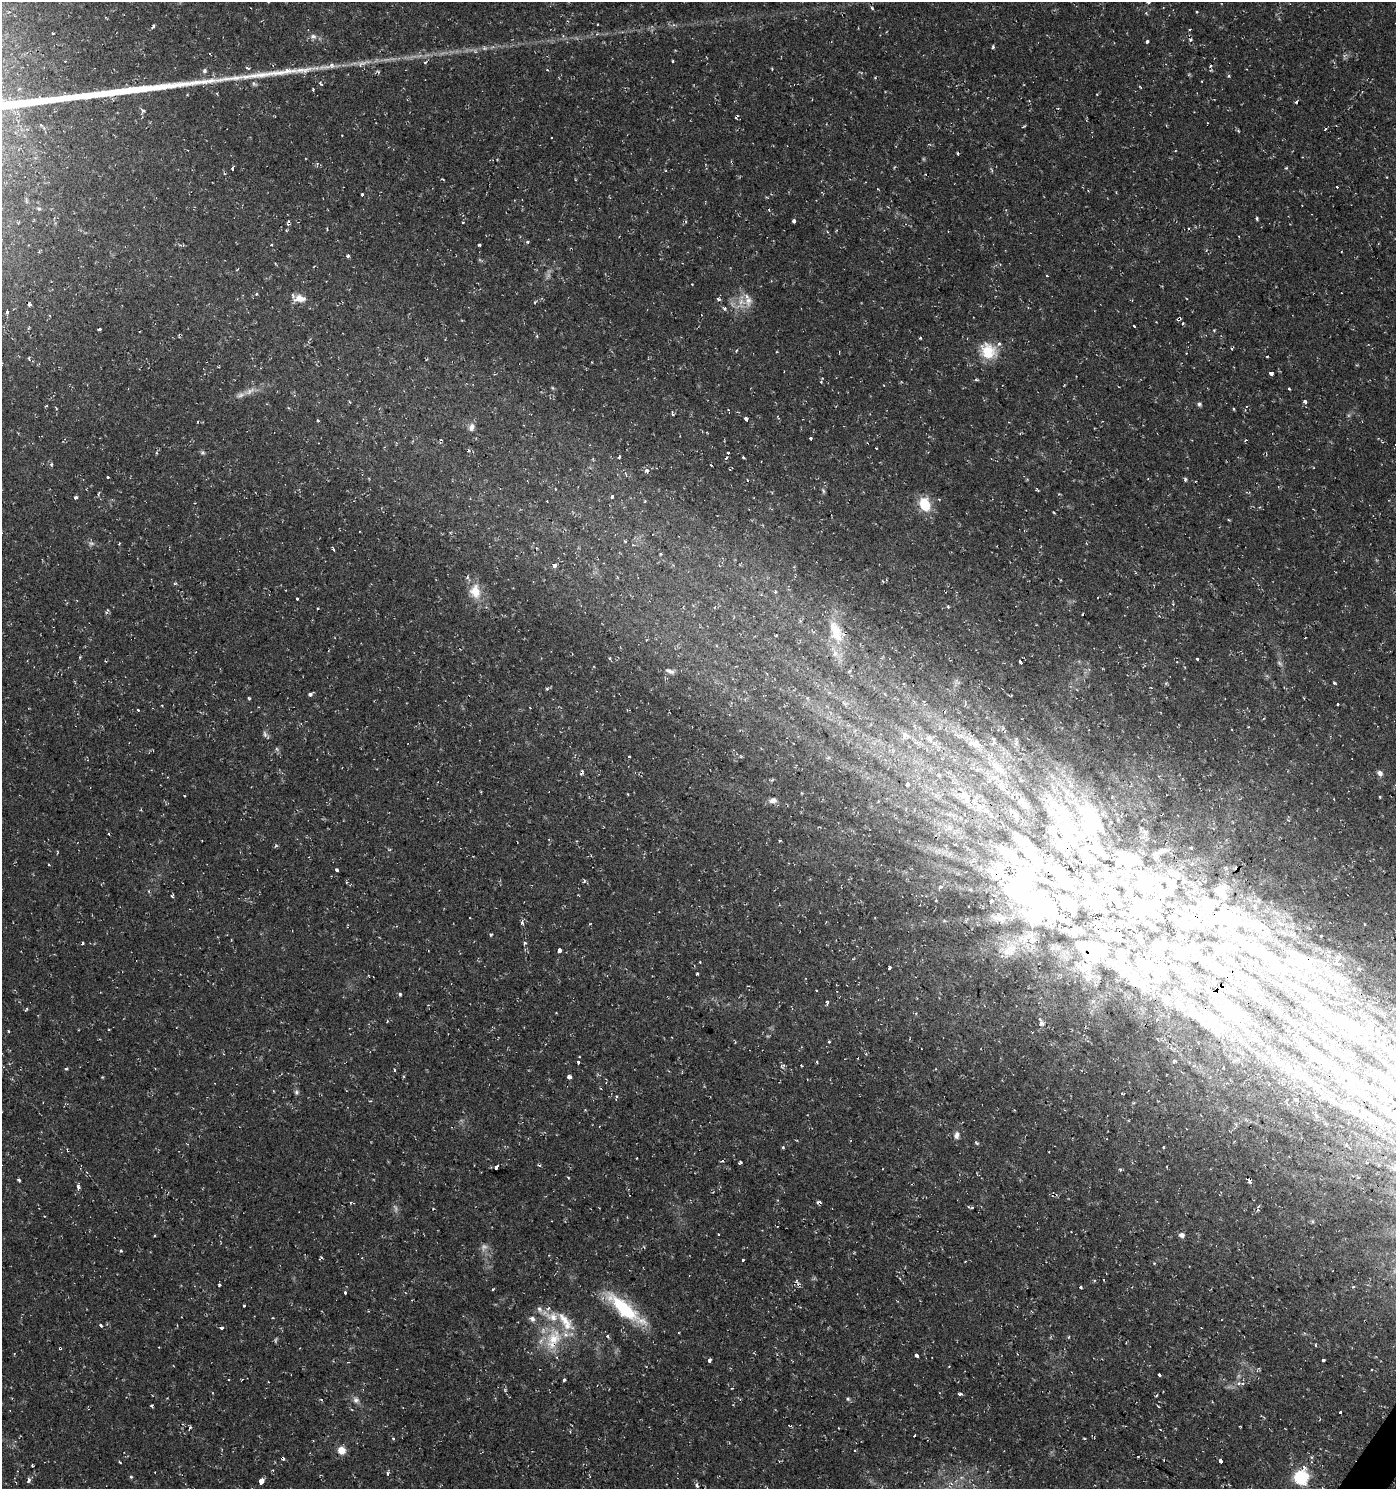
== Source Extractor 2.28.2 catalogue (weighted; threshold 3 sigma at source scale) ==
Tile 6 of 4 x 4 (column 2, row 2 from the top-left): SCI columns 1639-3032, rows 2976-4462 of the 6002 x 5958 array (HDU 1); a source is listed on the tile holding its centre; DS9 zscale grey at full resolution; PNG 1398 x 1491 px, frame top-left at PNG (2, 2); no overlay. Shown black and unused: <1% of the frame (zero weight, under 2 of 3 exposures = <1% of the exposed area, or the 3 px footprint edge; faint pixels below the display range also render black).
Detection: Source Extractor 2.28.2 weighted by HDU 2 'WHT'; one run over the whole footprint, this tile lists its part. Background 0.0337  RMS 0.004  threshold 0.0182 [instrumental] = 3 sigma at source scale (4.5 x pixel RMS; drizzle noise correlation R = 1.50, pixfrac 1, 0.0396/0.0396 arcsec/px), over >= 5 px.
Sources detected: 384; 6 too faint to see at this stretch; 18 inside a brighter object's white glare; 32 cosmic-ray / hot-pixel residue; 1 long thin detection or spike segment (spike, bleed or trail) — not listed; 45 inside a brighter listed object's ellipse — not listed separately; the other 282 listed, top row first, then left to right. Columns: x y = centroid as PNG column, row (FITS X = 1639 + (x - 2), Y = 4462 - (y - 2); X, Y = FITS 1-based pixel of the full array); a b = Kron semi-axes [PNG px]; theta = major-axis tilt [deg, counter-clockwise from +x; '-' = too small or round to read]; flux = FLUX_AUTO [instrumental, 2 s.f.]
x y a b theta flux
1148 2 5 4 - 0.73
872 8 5 3 - 0.46
1197 12 3 3 - 0.6
153 26 7 3 76 0.68
313 36 9 7 0 1.7
1147 41 4 3 - 1.3
993 47 4 3 - 0.64
673 61 3 2 - 0.38
425 62 6 3 36 0.42
362 63 16 7 21 2.6
1211 66 4 3 - 0.48
324 67 22 6 4 3.7
247 68 7 3 -27 0.57
204 71 6 6 - 0.94
1229 76 4 4 - 0.51
320 83 6 3 -51 0.54
254 84 8 5 -22 0.81
313 89 3 2 - 0.41
1097 94 3 3 - 0.7
187 95 4 3 - 0.3
1296 101 4 3 - 0.87
143 110 5 4 - 0.75
41 125 6 4 -45 0.66
1024 126 5 2 - 0.42
1325 128 3 3 - 0.89
1238 131 4 3 - 0.52
342 135 2 2 - 0.25
1175 151 3 2 - 0.32
732 162 4 3 - 0.46
1286 168 4 3 - 0.4
233 169 4 3 - 4
362 194 3 3 - 1.3
39 209 5 5 - 0.7
1257 218 4 3 - 0.66
288 221 4 2 - 0.45
794 221 4 3 - 1.4
462 222 3 3 - 0.96
327 229 4 2 - 0.35
286 230 4 3 - 0.33
828 232 4 3 - 0.35
527 242 3 3 - 1.1
479 245 3 3 - 1
348 256 3 3 - 1.4
1047 276 3 2 - 0.63
692 284 3 2 - 0.34
300 298 16 9 1 3.5
718 299 5 4 - 0.67
748 300 17 11 82 4.4
725 309 5 4 - 0.74
7 312 3 3 - 3
1178 319 5 3 - 1.7
1134 326 3 3 - 1.4
99 329 4 2 - 0.57
537 336 4 4 - 0.41
920 338 3 2 - 0.49
1231 349 4 3 - 0.46
988 351 22 19 -43 11
839 352 3 2 - 0.26
1267 357 3 2 - 0.53
29 359 5 2 - 0.35
1271 373 4 3 - 3.9
821 382 5 4 - 0.63
1289 389 3 2 - 0.65
1305 401 4 3 - 1.5
1199 404 5 5 - 0.84
1246 406 4 3 - 0.39
56 408 4 3 - 0.36
673 414 4 3 - 0.73
746 418 4 3 - 1.1
318 420 3 3 - 1.1
198 422 3 2 - 0.33
471 427 11 8 76 1.8
810 439 3 3 - 1.8
1245 440 4 3 - 0.42
876 448 3 2 - 0.37
202 452 6 6 - 0.74
728 453 3 3 - 2
619 456 3 3 - 1.2
743 457 3 3 - 1.2
711 465 2 2 - 0.29
647 470 6 5 - 1.3
108 477 3 2 - 1
1185 479 5 4 - 0.71
555 489 3 3 - 0.41
823 491 8 4 -64 0.72
612 496 3 3 - 1.2
76 497 4 3 - 0.87
939 499 4 2 - 0.34
547 501 2 2 - 0.27
925 504 16 12 -73 11
626 541 3 3 - 0.89
91 543 8 5 -6 1.1
537 548 4 3 - 0.35
333 549 4 3 - 1.1
661 554 3 3 - 0.42
554 565 4 3 - 4.4
475 592 21 15 -80 8.1
775 592 5 3 - 0.38
297 599 3 3 - 1.8
318 609 3 3 - 0.67
1082 614 3 2 - 0.35
835 630 36 17 -73 14
776 635 4 3 - 0.37
610 658 5 3 - 0.43
1197 659 3 3 - 1.5
105 661 4 2 - 0.28
1020 662 4 3 - 2.2
670 671 12 5 -21 1.3
1334 683 3 3 - 0.59
547 689 5 4 - 0.59
310 694 4 3 - 2.5
1011 696 4 2 - 0.31
1337 704 3 3 - 1.3
138 710 3 3 - 1.1
265 734 9 5 -74 1
905 736 10 8 71 2.3
929 739 9 8 - 2.1
1016 743 8 4 46 0.92
976 744 19 12 -20 5.6
277 749 6 3 -70 0.64
998 767 17 10 -41 5.1
915 770 4 4 - 0.49
582 773 8 3 67 0.93
1380 773 7 6 - 1.6
939 775 7 4 -46 0.7
907 784 4 3 - 6.3
628 794 3 2 - 0.36
964 794 15 13 77 5.1
1380 797 3 3 - 1.4
1334 799 3 2 - 0.79
773 800 11 7 8 2.1
1025 805 11 7 -74 1.8
979 807 14 6 -84 2.5
964 813 3 3 - 2.5
1092 819 48 31 -52 31
1023 842 59 20 -48 22
276 845 5 4 - 0.59
1063 845 35 23 10 22
1191 847 5 3 - 0.37
1129 861 29 22 -3 20
337 870 4 3 - 1.6
1175 875 18 7 -9 3.2
1087 879 25 12 -86 9.3
584 881 5 3 - 0.46
1200 883 3 3 - 2.8
940 887 4 4 - 2
1145 888 53 21 -22 23
1220 890 14 10 -8 2.4
1023 895 97 42 -42 110
172 896 3 3 - 0.65
1095 903 26 14 -21 10
1194 918 26 20 -19 12
1224 919 28 21 36 14
1129 921 5 5 - 1
522 923 6 4 56 1.1
1364 924 3 2 - 0.38
1255 925 11 7 10 2.9
491 935 4 3 - 0.51
1180 936 5 4 - 0.5
1321 936 3 2 - 0.43
82 943 3 3 - 2.8
525 943 3 3 - 1.4
1228 945 11 7 -40 1.9
1012 948 20 15 -5 10
1254 949 30 12 -34 8.6
559 950 4 3 - 5.8
1157 952 11 7 -22 1.9
1184 954 20 9 53 4.1
1304 957 7 5 -33 1.1
700 962 3 2 - 0.36
1234 964 7 4 -44 0.88
1339 964 4 2 - 0.35
1148 965 34 13 -33 8
889 967 3 3 - 2.4
1217 969 41 11 -38 11
1183 971 7 4 -72 0.98
697 974 3 3 - 1.2
1244 978 7 4 -19 1.2
1134 980 14 9 -57 3.1
1348 980 4 3 - 0.37
1192 982 8 7 - 1.6
1144 988 8 7 - 1.6
1354 990 4 3 - 1.6
816 991 3 2 - 0.46
400 994 4 3 - 0.58
827 1002 7 4 -84 0.67
26 1009 7 2 45 0.4
1235 1012 65 16 -47 18
1198 1016 26 10 -49 8.3
387 1021 4 3 - 0.56
1041 1022 11 5 -74 1.9
8 1031 3 2 - 0.65
829 1041 3 3 - 0.91
866 1054 3 3 - 0.57
1348 1054 6 5 - 1.7
1353 1055 4 3 - 1.7
1317 1057 7 5 45 1.4
1174 1061 4 4 - 2
578 1062 3 3 - 1.1
817 1062 3 3 - 0.94
782 1066 8 5 26 0.88
801 1066 3 2 - 0.43
66 1069 5 3 - 0.45
394 1070 4 3 - 1.3
569 1077 4 3 - 5.3
1390 1082 16 9 -35 4
601 1089 3 2 - 0.33
1317 1089 7 4 -70 1
1350 1091 6 6 - 1.2
296 1092 7 6 - 0.89
1122 1094 3 3 - 1.4
616 1097 6 2 79 0.51
1296 1099 4 3 - 0.81
1134 1103 4 3 - 0.49
1384 1109 14 6 -49 2.9
1366 1114 8 6 -37 2.2
957 1135 10 7 79 2
783 1147 4 4 - 0.44
1163 1147 3 3 - 0.66
637 1158 3 2 - 0.31
723 1161 3 3 - 0.83
740 1162 4 3 - 0.66
496 1167 3 3 - 13
19 1180 4 3 - 0.62
1249 1180 4 3 - 5.7
78 1187 5 4 - 1.3
818 1202 7 3 8 0.75
1258 1207 10 3 76 0.84
972 1208 5 3 - 0.38
718 1235 3 3 - 0.72
1181 1235 5 5 - 1.8
644 1247 4 3 - 0.41
120 1251 5 4 - 0.52
965 1261 3 2 - 0.27
1154 1263 3 3 - 0.32
796 1281 7 4 -71 0.93
219 1285 3 3 - 0.57
1080 1287 3 3 - 0.9
345 1293 3 3 - 1.9
244 1305 3 3 - 0.91
548 1308 6 5 - 0.94
539 1309 10 7 -67 1.7
624 1309 54 14 -39 25
532 1319 8 7 - 1.5
101 1325 4 3 - 1.7
222 1328 3 3 - 1.1
607 1336 5 4 - 0.58
1069 1337 4 3 - 0.71
553 1339 33 21 66 18
276 1340 7 3 81 0.57
1315 1345 4 3 - 0.51
60 1348 3 3 - 0.56
917 1356 4 3 - 4.5
1323 1360 3 3 - 2.4
709 1361 4 3 - 2.7
1159 1375 3 3 - 2.1
228 1379 3 2 - 0.36
564 1380 3 3 - 0.79
1239 1383 6 5 - 1.2
960 1394 5 3 - 0.94
1156 1395 4 2 - 0.4
848 1399 6 5 - 0.61
356 1400 9 9 - 1.9
151 1405 5 3 - 0.54
1158 1406 4 3 - 0.36
1340 1412 3 3 - 1.5
189 1427 3 3 - 1.9
1160 1429 3 2 - 0.42
914 1436 3 2 - 0.43
393 1439 4 3 - 0.63
341 1450 8 7 - 4.6
855 1451 4 2 - 0.38
1221 1461 4 3 - 3.8
120 1462 4 2 - 0.87
32 1466 3 2 - 0.48
387 1473 4 4 - 0.88
131 1477 5 3 - 0.46
1301 1477 7 6 - 74
29 1480 5 4 - 1.3
261 1481 4 3 - 52
951 1483 7 5 -61 1.3
697 1485 5 4 - 1.2
Overlapping masked pixels (flux is a lower limit): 9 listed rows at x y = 732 162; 1178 319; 1063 845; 1023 895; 1194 918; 1235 1012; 1249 1180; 553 1339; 60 1348
Isophote crosses this tile's border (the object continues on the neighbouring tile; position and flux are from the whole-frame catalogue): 2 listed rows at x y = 1148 2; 1390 1082
Unlisted compact peaks at least as high as the median listed source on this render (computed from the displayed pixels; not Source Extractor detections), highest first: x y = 287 71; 275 73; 300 70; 267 74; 51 465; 977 1143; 244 77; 226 79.